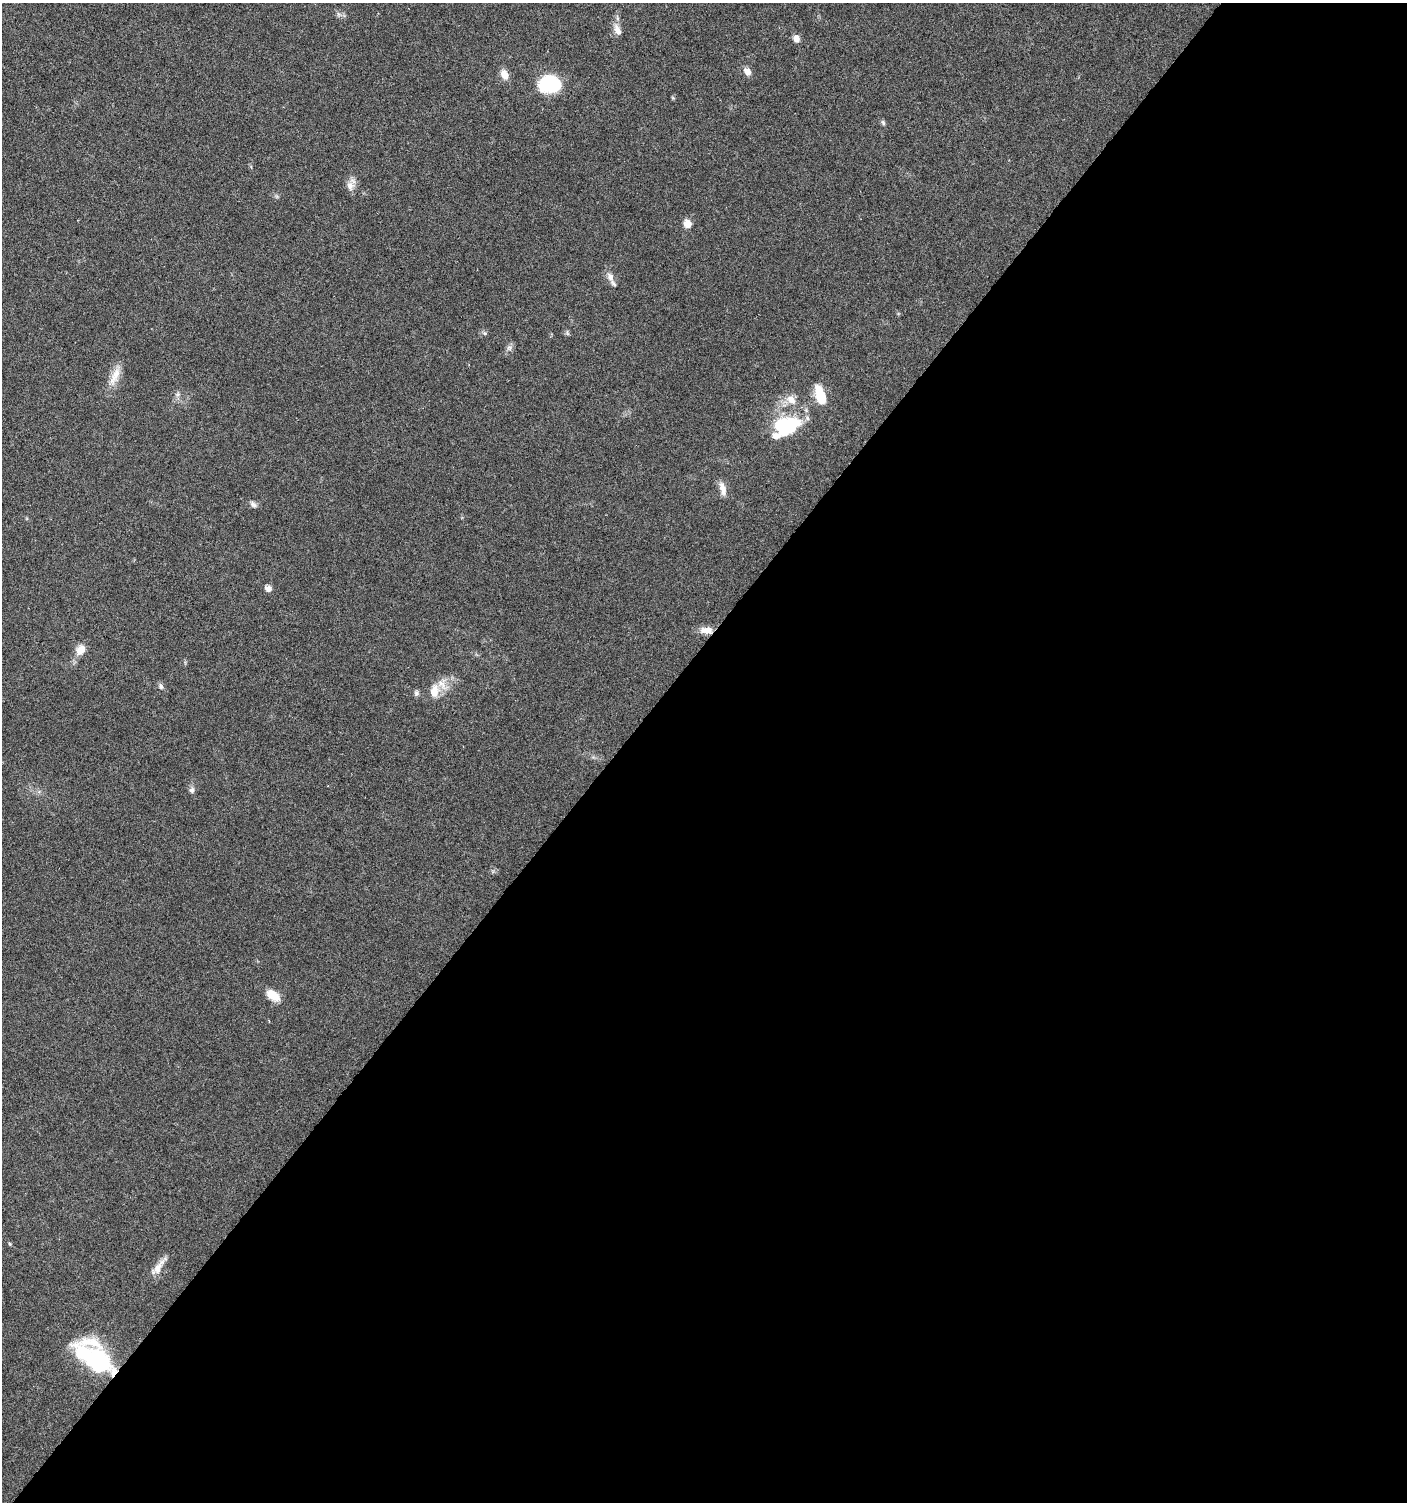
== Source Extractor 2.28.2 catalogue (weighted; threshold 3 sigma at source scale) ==
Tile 12 of 4 x 4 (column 4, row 3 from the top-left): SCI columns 4456-5860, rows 1504-3003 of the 6032 x 6014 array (HDU 1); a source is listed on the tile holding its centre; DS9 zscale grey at full resolution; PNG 1409 x 1504 px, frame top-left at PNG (2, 3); no overlay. Shown black and unused: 56% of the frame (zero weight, under 5 of 9 exposures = <1% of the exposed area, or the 3 px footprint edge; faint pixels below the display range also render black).
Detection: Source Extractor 2.28.2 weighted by HDU 2 'WHT'; one run over the whole footprint, this tile lists its part. Background 0.0275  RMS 0.0024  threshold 0.00979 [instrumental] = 3 sigma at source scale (4.09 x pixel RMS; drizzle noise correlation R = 1.36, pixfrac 0.8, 0.0396/0.0396 arcsec/px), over >= 5 px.
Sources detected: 33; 1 inside a brighter object's white glare — not listed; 2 inside a brighter listed object's ellipse — not listed separately; the other 30 listed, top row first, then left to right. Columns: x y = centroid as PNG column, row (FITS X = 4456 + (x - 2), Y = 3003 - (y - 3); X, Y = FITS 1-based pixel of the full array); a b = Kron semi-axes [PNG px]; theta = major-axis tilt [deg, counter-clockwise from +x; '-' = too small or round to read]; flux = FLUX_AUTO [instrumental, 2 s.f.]
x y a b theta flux
338 14 7 4 -71 0.44
617 30 17 8 -68 1.8
796 39 8 6 -68 1.5
747 72 9 7 -47 1.7
504 75 14 9 -68 1.9
549 84 21 16 3 15
883 123 8 5 -63 0.44
350 186 13 11 -73 1.6
687 224 11 10 - 1.5
610 277 14 9 -64 1.5
567 333 8 5 -75 0.38
509 348 8 7 - 0.75
115 376 30 10 67 3.2
178 394 7 5 45 0.52
820 395 22 9 -72 6.4
791 400 16 10 -41 2.4
788 425 33 22 20 15
722 488 20 8 -74 1.8
253 504 10 6 -42 0.77
268 588 7 6 - 1.3
707 630 16 8 -2 2.4
80 650 12 9 50 2.8
442 684 19 13 -57 3
161 686 8 7 - 0.62
416 693 7 7 - 0.61
192 790 7 6 - 0.79
273 995 17 10 -37 3.4
10 1244 5 3 - 0.23
158 1268 24 9 58 2.5
99 1362 31 15 -64 30
Overlapping masked pixels (flux is a lower limit): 2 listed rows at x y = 707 630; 99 1362